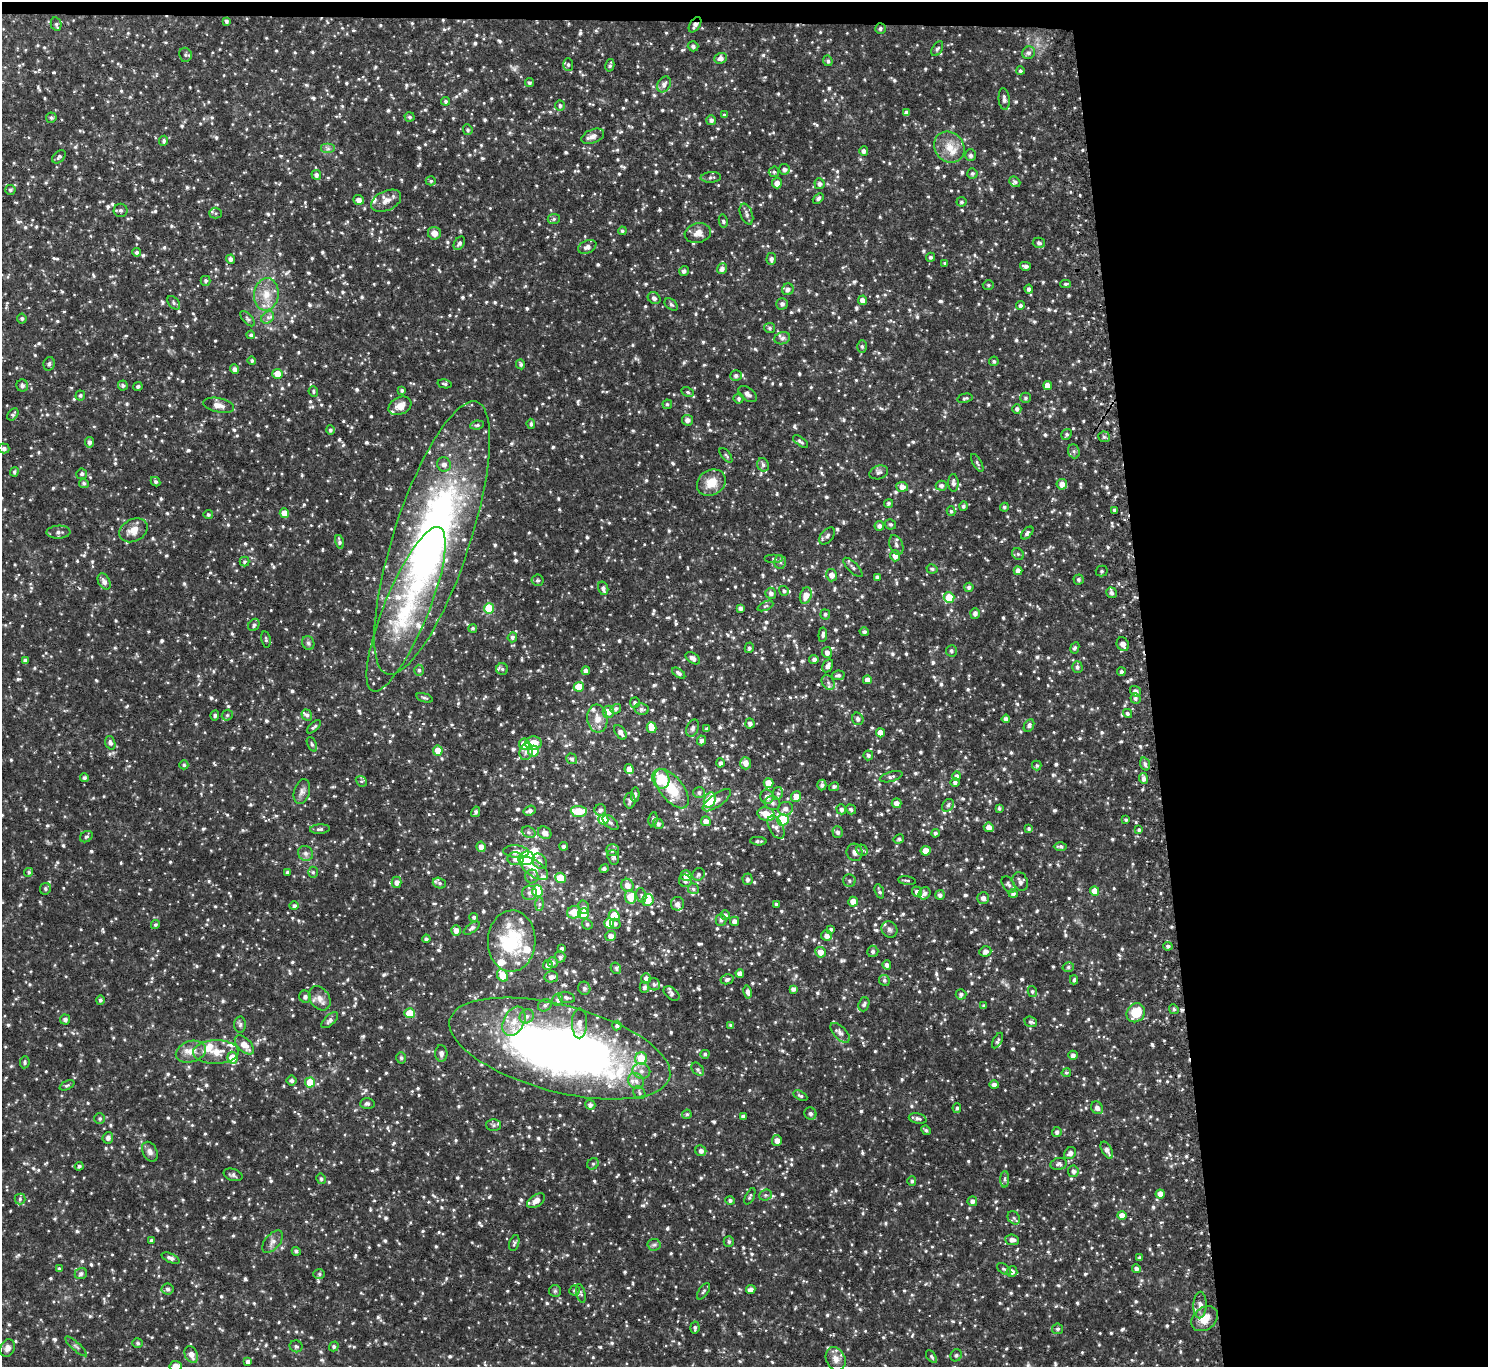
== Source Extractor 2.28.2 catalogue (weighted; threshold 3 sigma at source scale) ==
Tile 3 of 3 x 3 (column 3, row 1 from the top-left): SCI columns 3001-4486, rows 2864-4228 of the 4514 x 4444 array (HDU 1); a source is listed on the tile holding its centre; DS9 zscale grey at full resolution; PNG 1490 x 1369 px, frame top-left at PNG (2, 2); each listed source drawn as its Kron ellipse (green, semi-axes under 4 px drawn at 4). Shown black and unused: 24% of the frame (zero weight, under 2 of 3 exposures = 3% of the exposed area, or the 3 px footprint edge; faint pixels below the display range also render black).
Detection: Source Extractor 2.28.2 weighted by HDU 2 'WHT'; one run over the whole footprint, this tile lists its part. Background 0.137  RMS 0.015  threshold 0.0666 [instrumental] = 3 sigma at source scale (4.5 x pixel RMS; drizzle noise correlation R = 1.50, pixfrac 1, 0.05/0.05 arcsec/px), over >= 5 px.
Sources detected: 1403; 1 too faint to see at this stretch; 4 inside a brighter object's white glare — neither listed nor drawn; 34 inside a brighter listed object's ellipse — not listed separately; of the other 1364, all 500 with FLUX_AUTO >= 2.53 (the completeness limit of this list) listed and drawn (864 fainter detections not listed), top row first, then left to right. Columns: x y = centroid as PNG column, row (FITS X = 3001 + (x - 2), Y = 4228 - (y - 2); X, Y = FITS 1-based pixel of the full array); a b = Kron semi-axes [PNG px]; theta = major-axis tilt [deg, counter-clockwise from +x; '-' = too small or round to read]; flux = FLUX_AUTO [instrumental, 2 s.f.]
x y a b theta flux
226 21 4 3 - 3.3
56 24 7 5 -77 3.1
695 25 8 5 57 7.1
880 28 5 5 - 3
693 46 5 5 - 3.3
937 49 8 5 58 3
1029 53 6 6 - 4.3
185 55 7 6 - 3.1
721 58 6 5 - 6.9
828 61 5 4 - 3.2
568 64 6 5 - 3.1
610 65 6 4 75 3
1020 71 4 4 - 2.9
529 83 4 4 - 2.7
664 84 8 6 58 5.9
1004 99 11 5 -85 6.1
445 101 4 4 - 2.7
560 106 5 5 - 3.2
907 113 4 4 - 5.3
724 115 4 4 - 2.9
410 117 5 4 - 3
51 118 5 5 - 3
711 120 5 5 - 4.6
468 130 5 4 - 2.6
593 136 12 7 22 7.6
164 141 5 4 - 3.8
949 147 16 14 -50 21
328 149 7 5 0 3.6
864 151 5 4 - 4.4
971 155 6 5 - 4.2
59 157 8 5 42 3.1
784 169 5 5 - 5.1
774 172 5 5 - 2.7
972 173 5 5 - 3.1
316 175 5 4 - 4.5
711 177 10 5 5 3.4
431 181 5 4 - 2.6
1015 182 6 4 -40 2.6
777 183 5 5 - 8.8
820 184 5 5 - 4.3
10 190 5 5 - 2.8
818 198 6 4 42 3.3
359 200 5 4 - 6.6
386 201 16 9 25 11
962 202 5 4 - 2.5
121 210 7 7 - 3.6
216 213 6 5 - 2.5
746 214 11 6 -69 5.2
554 219 6 5 - 2.8
723 221 6 4 -78 2.6
622 231 4 4 - 2.8
434 233 6 6 - 9.3
698 233 13 9 14 11
459 243 7 5 57 3.8
1039 243 6 5 - 3.5
587 247 9 6 25 6.7
137 252 4 4 - 3.6
930 257 4 4 - 3.3
230 259 4 4 - 5.2
771 259 6 5 - 4.8
945 263 4 3 - 2.6
1025 266 5 4 - 4.2
722 269 5 5 - 5.6
684 271 5 4 - 3.5
206 281 5 5 - 3.2
1065 284 5 4 - 2.6
988 285 5 5 - 2.7
788 289 6 5 - 5
1029 289 4 4 - 4
266 294 16 12 83 22
654 298 7 5 -35 4.3
863 300 4 4 - 8.1
174 303 7 5 -51 3
671 304 7 5 -39 3.3
782 304 5 5 - 4.5
1020 306 4 4 - 3.9
268 317 7 5 42 4.4
22 318 5 5 - 2.6
248 319 9 4 -48 3.1
770 328 5 5 - 2.9
251 335 4 4 - 3.4
782 338 8 6 17 4
862 346 6 5 - 2.9
252 361 4 4 - 2.6
994 361 5 4 - 2.5
49 364 7 5 78 3.6
521 364 5 4 - 3.3
235 369 4 4 - 5
277 374 5 5 - 18
736 376 6 5 - 3.6
444 384 7 4 -13 2.8
123 385 5 5 - 3.2
22 386 6 6 - 4
138 386 4 4 - 2.7
1048 386 4 4 - 13
402 390 4 3 - 2.7
313 391 5 4 - 2.7
688 392 6 4 -27 2.6
748 394 10 6 -36 5.1
80 395 5 5 - 3
739 398 5 5 - 3
965 398 7 4 13 2.7
1025 398 5 5 - 2.7
667 404 5 4 - 2.6
219 405 16 7 -11 9.9
400 406 12 8 27 13
1017 409 5 4 - 3.5
13 414 7 4 51 3
687 420 5 5 - 6.2
531 424 5 3 - 2.6
477 425 7 4 7 3.2
330 430 5 4 - 2.9
1066 434 6 4 56 3
1104 437 5 5 - 2.6
800 441 9 4 -35 3
89 442 5 4 - 4.4
4 448 5 5 - 4.2
1074 451 7 5 -69 3.4
726 455 9 4 -51 2.5
977 463 10 4 -60 2.8
444 464 7 6 - 6.7
763 465 7 5 -62 3.7
14 472 5 4 - 2.6
879 472 9 6 18 4.4
82 474 5 5 - 2.9
156 482 5 4 - 2.8
84 483 5 4 - 2.9
711 483 15 12 33 23
953 483 9 5 -86 5.2
1062 484 5 5 - 10
941 486 5 5 - 4.1
902 487 6 5 - 9.1
889 503 5 4 - 3.1
963 506 5 4 - 3.1
1004 507 4 4 - 2.6
1115 510 3 3 - 3.7
951 511 5 4 - 2.6
284 513 5 4 - 16
208 515 4 4 - 2.8
890 524 5 5 - 2.6
879 526 5 5 - 5.1
133 530 15 11 28 16
58 532 12 6 3 5.2
1027 533 8 4 46 4.1
827 536 10 6 51 4.4
432 538 143 38 72 690
339 542 7 4 -77 3.5
896 545 10 6 -70 4.9
1018 554 6 5 - 2.6
895 556 5 5 - 8.1
774 559 9 3 0 2.6
245 561 5 5 - 2.8
780 562 7 6 - 3.5
853 567 12 5 -45 4.5
932 569 6 4 -13 2.8
1018 571 4 4 - 7.7
1102 571 6 5 - 2.8
832 575 6 5 - 8.7
877 577 4 4 - 3.6
1078 579 5 5 - 3.1
537 580 6 5 - 3.1
104 581 9 5 -59 6.4
969 587 4 4 - 3.8
603 588 7 5 -75 5.1
784 591 5 4 - 2.6
771 593 5 5 - 5
1111 593 5 5 - 4
806 596 8 5 72 15
949 597 5 5 - 37
765 606 8 4 26 3
489 608 5 5 - 50
740 608 4 3 - 5.2
406 609 88 22 68 150
975 613 5 5 - 5.1
825 614 5 5 - 2.9
254 625 6 5 - 3.4
473 628 4 4 - 2.6
864 632 5 4 - 3.1
823 635 7 4 84 4.1
512 637 5 5 - 3.9
266 639 8 4 -80 2.9
308 643 7 6 - 3.5
1123 644 7 6 - 10
749 648 5 4 - 3
1075 648 6 4 64 2.9
951 651 5 5 - 2.9
827 652 5 5 - 7
693 658 8 5 -34 6.8
25 660 4 4 - 3.5
814 660 5 4 - 4.9
828 666 7 4 62 6.2
1077 667 6 5 - 3.5
502 669 6 5 - 3.1
419 670 5 4 - 2.8
586 671 4 4 - 6.4
1121 672 4 4 - 3.5
679 673 7 4 -35 4.1
838 675 6 5 - 4
867 680 4 4 - 8.3
828 682 8 6 -55 4.1
579 687 5 5 - 29
1135 691 6 5 - 6.5
424 698 8 4 -17 2.9
1135 698 5 5 - 3.3
635 703 5 5 - 3.7
616 709 5 4 - 3.9
642 709 7 6 - 4.5
608 712 6 5 - 13
1127 713 5 4 - 2.6
215 715 5 4 - 3
227 715 6 5 - 2.6
307 715 5 5 - 3.5
597 719 14 10 -84 15
858 719 6 5 - 4.5
1006 719 4 4 - 6
750 723 5 4 - 5.1
1029 725 6 5 - 4.3
314 727 9 4 42 3
652 728 5 4 - 17
693 728 9 6 69 4
707 729 4 3 - 4
620 732 8 5 -56 6.9
880 733 4 4 - 12
701 740 5 4 - 4.8
110 743 7 5 -72 4.5
533 743 8 6 4 17
312 744 8 4 -65 2.7
524 744 5 5 - 27
438 751 5 5 - 21
533 751 5 5 - 37
526 752 8 6 73 5.2
868 755 5 4 - 3.2
572 759 6 5 - 3.4
720 763 4 4 - 4.5
746 763 6 5 - 8.9
1145 764 7 4 -75 3.6
184 765 4 4 - 2.7
1037 765 5 5 - 2.7
629 769 5 4 - 10
957 776 4 4 - 3.9
891 777 11 5 16 3.8
84 778 4 4 - 3.7
1144 778 5 4 - 5.1
661 779 10 8 -67 52
361 781 6 4 -42 2.6
955 782 4 4 - 3.8
769 783 5 5 - 20
822 785 5 4 - 4.3
834 787 5 4 - 3.6
672 789 23 11 -51 41
302 791 12 8 72 6.6
699 793 6 5 - 3.8
778 793 6 5 - 3.5
635 794 7 4 86 2.9
767 797 7 6 - 7.8
796 797 5 5 - 16
710 800 8 5 69 33
717 800 16 6 36 8.4
630 801 8 5 88 4.1
772 803 8 7 - 4.6
896 803 5 5 - 7.7
948 805 7 5 54 3.8
999 808 4 4 - 2.6
785 809 7 7 - 6.8
841 809 5 5 - 4.7
851 809 5 4 - 3.7
530 810 6 5 - 5.6
600 810 6 5 - 5.4
579 811 8 5 -5 30
476 812 5 4 - 3.4
766 814 9 6 -16 28
603 819 5 5 - 42
653 819 7 4 80 2.6
783 820 6 5 - 58
1126 820 3 3 - 2.7
706 821 5 5 - 9.1
610 822 9 5 -42 3.6
658 824 5 5 - 3.8
776 827 12 7 -62 7.1
989 827 5 5 - 8.6
1029 828 4 4 - 2.6
320 829 10 4 5 3.6
1139 830 4 4 - 2.5
529 832 7 5 -21 3.2
838 832 6 5 - 4.1
545 833 7 6 - 8.9
935 833 4 4 - 3.6
86 837 7 5 34 2.6
899 839 5 4 - 2.7
758 841 8 3 -4 2.9
564 846 4 4 - 4.2
1060 846 6 4 0 3.3
481 847 5 4 - 9.1
612 850 6 6 - 4.8
862 850 6 5 - 2.9
926 851 5 5 - 18
516 852 13 6 -4 9.7
855 852 9 8 - 6.7
305 853 8 7 - 5.1
613 857 7 5 -72 3.1
526 858 8 6 15 170
515 859 8 6 2 8.2
540 861 8 6 -52 6
534 868 16 8 -36 19
604 869 4 4 - 3.7
29 872 4 4 - 2.8
287 872 4 4 - 2.9
313 872 5 5 - 2.5
698 874 6 5 - 3.5
532 876 7 6 - 4.7
686 876 5 5 - 14
560 878 5 5 - 25
748 879 6 5 - 3.8
685 881 6 6 - 4.4
849 881 6 6 - 2.9
907 881 9 3 -7 2.5
1020 881 9 7 -65 6.3
397 882 5 5 - 6.3
439 883 7 5 -16 3.5
1008 884 9 5 -56 3.9
627 885 6 6 - 10
45 889 6 5 - 3
693 889 5 5 - 2.9
537 891 6 5 - 49
879 891 7 4 -70 3.2
1095 891 4 4 - 18
917 892 5 5 - 6.7
529 893 7 7 - 5.3
925 893 6 5 - 4.4
1013 894 4 4 - 3.6
641 895 7 5 -74 2.8
940 895 5 4 - 4.4
630 897 7 5 -83 31
983 898 6 5 - 5.4
648 900 6 5 - 15
853 902 5 4 - 14
539 904 6 4 89 3
677 904 7 6 - 5.2
776 904 3 3 - 2.8
294 906 5 4 - 3.3
584 907 7 5 -74 4.5
574 912 7 6 - 26
583 914 5 5 - 36
725 915 4 4 - 4.2
614 916 5 5 - 36
474 917 4 4 - 3.1
721 920 6 5 - 3.9
734 921 4 4 - 5.7
609 923 5 5 - 30
587 924 5 5 - 3
615 924 5 5 - 3
155 925 4 4 - 2.8
472 928 9 4 36 3.8
831 929 4 3 - 3
456 930 5 5 - 7.3
889 930 8 7 - 4.5
611 936 5 5 - 8.5
827 936 5 5 - 7
426 939 4 4 - 3.2
512 941 30 24 88 90
1168 946 4 4 - 3.6
562 948 3 3 - 3.1
873 951 5 5 - 3.6
985 951 6 5 - 6.4
820 952 5 5 - 12
560 957 5 5 - 4
553 962 5 5 - 3.7
548 965 5 5 - 4.6
887 965 4 4 - 4.9
1068 967 6 4 16 3
616 968 6 5 - 2.8
740 973 4 4 - 6.9
502 975 6 5 - 27
551 977 7 5 14 6.4
646 978 5 5 - 6.2
727 979 6 5 - 4.6
884 980 5 5 - 3.4
1074 980 4 3 - 2.6
654 984 6 6 - 2.9
644 987 5 5 - 3.8
584 988 7 6 - 2.8
793 989 4 4 - 4.6
1032 991 5 4 - 2.5
748 992 7 4 -79 5.4
672 994 9 5 -40 4.8
961 994 5 5 - 4.2
305 997 6 5 - 4.6
567 997 8 5 -17 3.3
320 998 13 9 -56 10
100 1000 4 4 - 3.1
558 1000 6 5 - 4.2
864 1004 7 5 70 3
545 1005 7 5 34 4.2
984 1006 4 3 - 3.2
1174 1009 5 4 - 2.6
409 1013 5 5 - 30
1136 1013 10 8 50 33
527 1016 7 6 - 5.2
65 1020 5 5 - 4.4
330 1020 10 5 42 4.5
514 1021 15 10 62 19
1031 1022 6 5 - 3.6
579 1023 15 7 89 8.5
240 1025 8 6 87 3.9
730 1025 4 3 - 2.6
617 1026 5 4 - 2.7
840 1033 12 6 -47 6
997 1041 8 3 61 2.8
244 1045 12 6 -45 15
560 1049 114 43 -15 980
191 1052 15 10 18 15
216 1052 22 11 1 24
441 1053 8 6 -87 6
705 1054 4 4 - 2.7
1073 1055 5 4 - 5
232 1058 6 5 - 31
401 1058 5 4 - 3
641 1058 6 6 - 38
25 1062 6 4 82 2.8
698 1069 7 5 -50 3.3
641 1071 9 8 - 7.8
1066 1073 5 4 - 2.6
292 1081 5 5 - 3.8
636 1081 8 7 - 7.5
310 1082 5 5 - 31
67 1085 8 4 24 2.7
994 1085 4 4 - 5.7
639 1093 7 5 -53 2.9
800 1096 7 4 -28 2.8
367 1104 7 5 2 3.9
590 1105 5 5 - 4.6
957 1108 5 3 - 2.7
1097 1108 6 5 - 6.5
687 1114 5 4 - 2.7
810 1114 6 5 - 4.3
743 1116 4 4 - 4.2
100 1119 5 5 - 2.7
918 1119 9 5 -12 4.2
494 1125 7 6 - 3.7
926 1130 5 4 - 2.6
1057 1132 5 4 - 4.3
108 1138 6 5 - 5.1
777 1140 5 5 - 8.7
1107 1150 9 5 -61 5.8
701 1151 5 5 - 5.7
150 1152 10 7 -63 6.4
1070 1153 6 5 - 6.4
593 1164 6 5 - 2.8
1059 1164 8 6 10 4
79 1166 4 4 - 3
1073 1171 5 5 - 4.6
233 1175 10 6 -17 3.7
321 1179 5 4 - 2.6
1005 1179 8 4 89 3
912 1181 5 4 - 2.8
1160 1194 4 4 - 11
765 1195 6 5 - 3.1
750 1196 9 4 64 3
20 1199 5 5 - 2.6
730 1200 4 4 - 3.1
536 1201 10 6 34 12
972 1201 5 5 - 5.3
1122 1215 4 4 - 12
1014 1218 7 5 -52 3.2
151 1240 3 3 - 3
1012 1240 7 5 -6 6.4
273 1242 13 7 49 7.2
729 1242 5 5 - 2.9
514 1243 8 5 74 2.7
654 1245 6 6 - 3.3
296 1251 4 4 - 3
170 1258 9 4 -23 5.1
1140 1258 4 3 - 2.8
59 1269 4 3 - 2.7
1004 1269 8 4 -34 3.1
1136 1269 4 4 - 5.4
1012 1272 5 5 - 6.2
81 1274 6 5 - 3.8
319 1274 6 5 - 2.6
168 1289 6 5 - 3.7
751 1289 5 4 - 5.8
575 1290 5 5 - 2.8
555 1291 6 6 - 2.6
704 1291 9 4 55 2.8
581 1293 9 4 -77 2.8
1200 1305 13 6 89 7.7
1205 1319 14 11 40 21
695 1327 6 4 -85 3
1058 1329 5 5 - 2.9
138 1343 5 4 - 2.6
76 1346 14 3 -42 2.9
296 1346 6 6 - 3.2
334 1346 5 4 - 2.7
8 1348 9 7 70 7.4
191 1355 9 6 -66 9.6
956 1355 6 5 - 2.8
931 1357 7 4 -54 2.6
836 1359 12 9 -65 12
248 1362 4 4 - 5.7
176 1366 6 5 - 11
Overlapping masked pixels (flux is a lower limit): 4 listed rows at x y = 695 25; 432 538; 1123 644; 560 1049
Isophote crosses this tile's border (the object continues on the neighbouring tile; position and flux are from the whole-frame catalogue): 1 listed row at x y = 176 1366